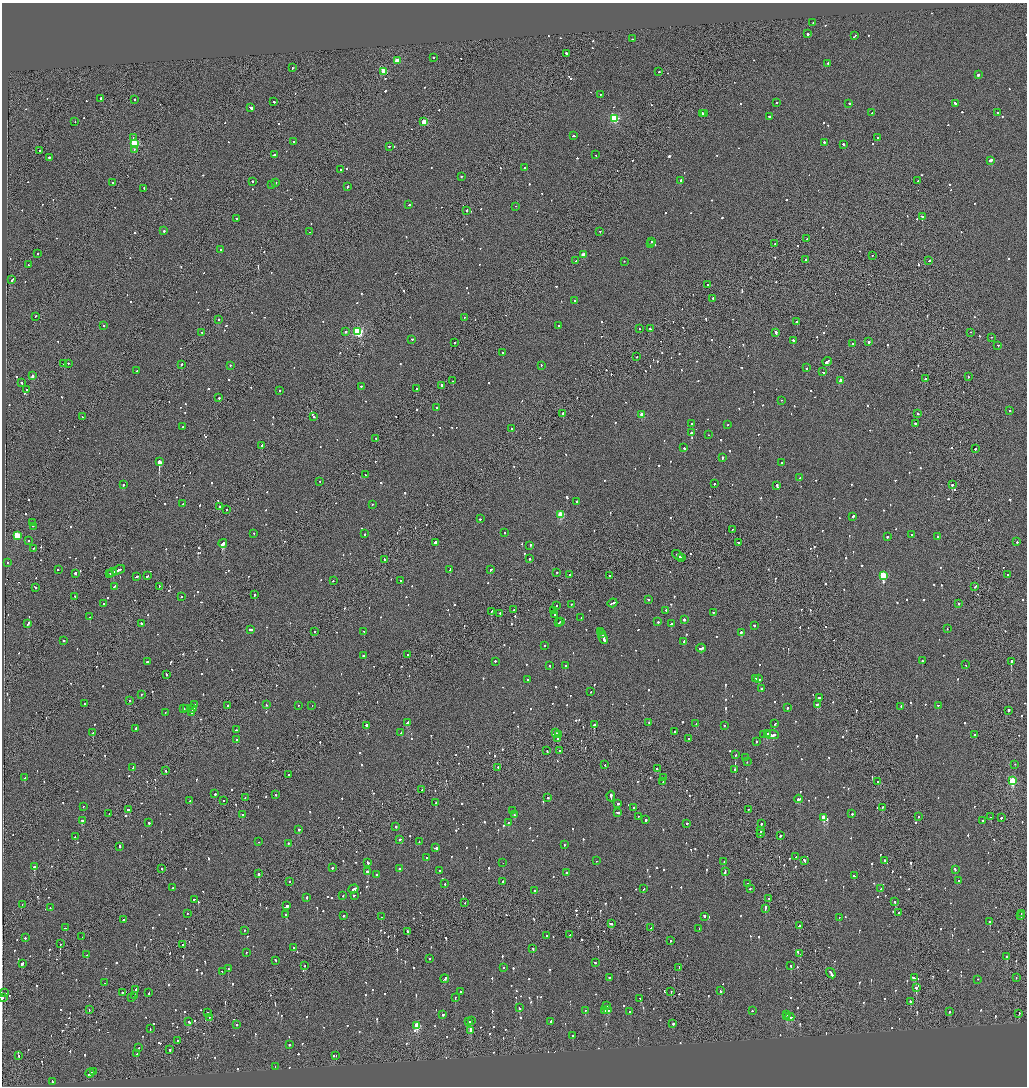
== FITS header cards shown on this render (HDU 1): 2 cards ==
NAXIS1  =                 2050
NAXIS2  =                 2168

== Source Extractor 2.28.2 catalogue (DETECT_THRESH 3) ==
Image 2050 x 2168 px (HDU 1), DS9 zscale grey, zoomed out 1/2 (1 PNG px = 2 x 2 image px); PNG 1029 x 1088 px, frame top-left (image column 2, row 2167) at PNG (2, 3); each listed source drawn as its Kron ellipse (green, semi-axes under 4 px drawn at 4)
Background -0.062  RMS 0.067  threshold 0.201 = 3 sigma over >= 5 px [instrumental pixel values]
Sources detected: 1414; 62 cannot appear on this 1/2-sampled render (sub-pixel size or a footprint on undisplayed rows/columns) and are neither listed nor drawn; of the other 1352, the 500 brightest by FLUX_AUTO listed and drawn (852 fainter detections omitted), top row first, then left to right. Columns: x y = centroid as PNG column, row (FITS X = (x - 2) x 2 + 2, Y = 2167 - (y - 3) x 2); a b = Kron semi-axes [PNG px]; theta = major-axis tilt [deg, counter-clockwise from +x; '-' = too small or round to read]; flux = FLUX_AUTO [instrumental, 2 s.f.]
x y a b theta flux
813 23 2 2 - 200
808 34 2 2 - 960
855 35 3 2 - 670
632 39 2 1 - 230
566 54 4 2 - 410
434 57 2 2 - 190
397 61 3 3 - 310
828 63 2 2 - 160
292 68 2 2 - 120
383 71 3 2 - 660
659 72 2 2 - 170
978 75 2 2 - 530
600 94 2 1 - 100
101 98 2 2 - 130
134 99 2 2 - 160
274 102 2 2 - 230
777 102 2 1 - 270
849 103 2 2 - 140
955 103 2 2 - 360
251 108 4 2 - 2200
872 112 2 2 - 120
998 112 2 2 - 98
702 113 2 2 - 600
705 114 2 2 - 190
769 116 2 2 - 190
614 119 3 3 - 1200
75 122 2 2 - 94
424 122 3 3 - 330
573 136 3 2 - 180
878 137 2 2 - 120
134 138 2 2 - 110
294 142 2 2 - 210
824 143 3 2 - 210
135 144 3 3 - 1100
843 144 2 2 - 300
390 146 2 2 - 120
40 150 2 1 - 180
134 150 2 1 - 88
274 155 3 2 - 200
596 155 2 1 - 170
49 157 2 2 - 130
990 160 3 2 - 530
524 167 2 1 - 330
341 170 2 2 - 280
461 176 2 2 - 190
680 180 2 2 - 240
252 181 2 2 - 270
918 181 2 1 - 110
276 182 2 2 - 100
113 183 2 1 - 710
272 184 2 2 - 140
348 187 3 2 - 160
144 188 2 2 - 220
409 205 2 1 - 110
516 206 2 1 - 170
467 210 2 2 - 240
922 217 4 2 - 1300
236 218 2 2 - 110
164 231 2 2 - 150
600 231 2 2 - 490
310 232 2 2 - 120
807 239 2 2 - 170
651 241 2 2 - 88
775 243 2 2 - 110
650 244 2 2 - 95
220 249 2 2 - 91
38 253 2 1 - 120
583 255 3 2 - 190
872 255 2 1 - 91
805 260 2 1 - 440
576 261 2 2 - 120
624 261 2 2 - 130
929 261 2 2 - 110
28 264 2 2 - 130
12 280 4 2 - 230
707 285 2 1 - 190
713 298 2 2 - 230
575 301 2 2 - 100
35 316 3 2 - 170
464 317 2 1 - 210
219 320 2 1 - 200
797 322 2 2 - 400
103 325 2 2 - 410
558 325 2 2 - 90
639 329 2 1 - 270
650 329 2 2 - 150
346 331 2 2 - 200
202 332 2 2 - 200
358 332 3 3 - 1700
970 332 2 1 - 140
776 333 3 2 - 1400
991 337 2 1 - 93
412 339 2 2 - 190
793 340 2 2 - 320
868 341 2 2 - 980
455 342 2 1 - 140
853 344 2 2 - 90
998 345 2 2 - 370
502 352 2 1 - 330
637 357 2 2 - 140
827 361 5 2 - 270
68 363 2 2 - 110
64 364 2 2 - 180
182 364 2 1 - 140
230 365 2 2 - 100
541 365 2 2 - 98
806 368 2 2 - 150
137 371 2 1 - 230
823 372 3 1 - 190
32 376 2 2 - 95
968 376 2 1 - 87
925 379 2 2 - 360
841 380 2 2 - 120
452 381 2 1 - 180
22 383 3 2 - 120
441 385 2 2 - 210
362 386 2 2 - 190
416 389 2 1 - 150
26 390 2 2 - 180
279 390 2 2 - 120
219 398 2 2 - 320
782 400 2 1 - 99
437 407 2 2 - 110
1010 410 2 2 - 180
563 413 3 2 - 820
918 413 2 2 - 200
642 415 3 2 - 210
314 416 2 2 - 120
82 417 2 2 - 100
692 423 2 2 - 100
915 423 2 2 - 240
727 425 2 1 - 110
183 427 2 2 - 95
512 428 2 2 - 120
691 433 2 2 - 700
709 435 2 2 - 160
376 438 2 1 - 88
262 445 3 2 - 96
684 448 3 2 - 320
975 449 2 2 - 150
722 458 2 2 - 180
159 462 3 2 - 6400
782 462 2 2 - 92
365 475 3 2 - 120
800 478 2 2 - 160
319 481 2 2 - 100
714 484 2 2 - 99
952 484 2 2 - 640
123 485 2 2 - 370
777 486 3 2 - 220
577 501 2 2 - 120
183 504 2 2 - 220
372 504 2 2 - 110
220 507 2 1 - 430
226 510 2 2 - 110
561 514 3 3 - 580
853 516 3 2 - 150
480 519 2 2 - 140
32 522 2 2 - 130
33 526 2 2 - 110
732 529 2 1 - 90
505 532 2 2 - 180
253 533 2 2 - 100
365 534 2 2 - 130
911 534 2 2 - 190
17 535 3 3 - 570
887 536 2 2 - 370
938 536 2 2 - 120
29 541 2 2 - 89
436 542 2 2 - 4000
738 542 3 2 - 230
1017 542 2 2 - 260
223 543 4 2 - 5800
530 545 2 2 - 280
33 548 2 1 - 150
678 555 6 2 -37 330
529 558 2 2 - 160
681 558 2 2 - 150
384 559 2 1 - 360
7 562 2 2 - 150
58 569 2 2 - 150
450 569 2 2 - 98
118 570 7 2 23 320
490 570 3 2 - 120
112 572 5 1 - 350
75 573 2 2 - 260
110 573 2 2 - 220
557 573 2 2 - 130
570 574 2 1 - 120
1007 574 2 2 - 170
883 575 3 3 - 910
147 576 2 2 - 260
610 576 2 2 - 110
136 577 3 2 - 140
401 580 2 2 - 210
333 581 2 2 - 90
159 586 2 1 - 120
35 587 2 2 - 130
114 587 3 2 - 210
975 587 2 1 - 370
254 594 2 1 - 580
74 596 3 2 - 160
182 597 2 2 - 100
648 599 2 2 - 120
612 603 5 2 - 320
959 603 2 2 - 100
103 604 2 2 - 130
571 604 2 2 - 110
556 606 2 2 - 260
513 610 2 2 - 91
554 610 2 1 - 99
666 610 2 1 - 240
491 611 2 2 - 170
713 612 2 2 - 110
500 613 2 2 - 190
555 614 3 2 - 310
90 617 2 2 - 270
581 617 2 1 - 110
684 619 2 2 - 370
560 622 4 2 - 290
658 622 2 2 - 280
28 623 4 2 - 250
141 623 2 2 - 330
558 623 2 2 - 230
671 624 3 2 - 170
754 625 2 2 - 170
947 629 2 2 - 120
250 630 3 2 - 210
315 631 2 2 - 88
364 631 2 1 - 100
600 631 4 2 - 340
741 632 2 2 - 530
601 633 3 2 - 350
603 638 6 2 -68 470
63 640 2 2 - 140
684 642 4 2 - 140
545 645 2 2 - 99
701 648 5 2 - 240
364 655 3 2 - 190
407 655 2 2 - 180
495 661 2 2 - 100
922 661 2 2 - 130
1011 661 2 2 - 330
147 662 2 2 - 120
550 665 2 2 - 240
966 665 2 1 - 100
566 666 2 2 - 350
166 674 2 1 - 370
528 679 2 2 - 220
756 679 2 2 - 110
758 679 3 2 - 420
761 689 2 2 - 190
590 692 2 1 - 91
141 695 2 1 - 170
819 698 2 2 - 2200
129 701 2 2 - 110
84 703 2 2 - 100
817 704 2 2 - 270
195 705 2 2 - 100
227 705 2 1 - 140
266 705 2 2 - 92
298 705 2 2 - 96
938 705 2 1 - 190
312 706 2 1 - 130
901 706 2 2 - 94
187 708 2 2 - 140
787 708 2 2 - 95
183 709 2 2 - 2800
193 709 3 2 - 910
1008 710 2 2 - 280
165 712 2 2 - 450
192 712 2 2 - 120
408 722 4 2 - 330
649 723 3 1 - 150
594 724 2 2 - 1200
696 724 2 2 - 460
775 724 2 2 - 130
366 725 2 2 - 570
724 725 2 2 - 94
136 728 2 2 - 220
236 730 2 2 - 130
675 731 2 2 - 130
93 733 2 2 - 260
401 733 3 2 - 250
555 733 2 2 - 220
767 733 3 1 - 220
559 734 2 2 - 150
764 734 3 2 - 290
772 735 7 2 -5 440
974 735 2 2 - 210
557 738 2 2 - 150
688 738 2 1 - 97
236 740 2 2 - 550
756 741 2 2 - 96
559 750 2 1 - 94
547 751 2 1 - 170
736 754 3 2 - 98
746 757 2 2 - 120
747 762 2 2 - 110
1015 764 2 1 - 110
605 765 2 1 - 120
133 767 3 2 - 260
498 767 2 2 - 700
657 769 2 2 - 120
735 769 2 1 - 110
165 770 2 2 - 99
289 774 2 2 - 100
664 777 2 1 - 100
25 778 2 2 - 97
878 781 2 1 - 90
1012 781 3 3 - 830
663 782 2 2 - 89
422 790 2 1 - 96
215 794 2 2 - 130
276 795 2 2 - 98
611 796 5 2 - 760
245 797 2 2 - 92
548 798 2 2 - 110
798 799 4 2 - 200
223 800 2 1 - 90
190 801 2 2 - 180
436 803 2 1 - 92
618 803 2 2 - 830
83 806 2 2 - 110
882 807 2 1 - 340
634 808 2 2 - 92
128 809 3 2 - 260
749 809 2 1 - 130
512 810 2 2 - 110
618 812 3 2 - 230
109 813 2 1 - 530
242 814 2 2 - 130
852 814 2 2 - 170
514 815 2 2 - 130
638 816 2 2 - 93
824 817 3 3 - 410
918 817 2 2 - 98
991 817 2 1 - 88
1001 818 2 2 - 230
646 820 2 2 - 340
982 820 2 1 - 200
82 821 3 2 - 240
508 822 3 2 - 110
149 823 2 2 - 450
687 823 2 2 - 140
761 823 2 2 - 420
396 827 2 2 - 460
299 829 2 2 - 730
761 831 2 1 - 200
760 833 3 2 - 140
780 835 2 2 - 150
75 837 2 1 - 180
400 839 2 2 - 210
259 842 2 2 - 93
419 842 2 2 - 89
288 843 2 2 - 570
564 845 2 2 - 97
120 847 3 2 - 570
436 848 4 2 - 1600
427 857 2 2 - 160
796 857 2 1 - 92
804 860 3 2 - 270
884 860 2 2 - 140
596 861 2 2 - 120
724 861 2 1 - 310
368 862 3 2 - 180
503 863 2 1 - 180
34 867 2 2 - 980
332 868 2 2 - 170
399 868 2 2 - 380
162 869 2 1 - 160
955 869 2 2 - 110
367 871 2 2 - 740
439 871 2 2 - 95
725 872 3 2 - 210
567 873 2 2 - 160
258 874 2 2 - 280
376 874 2 2 - 95
854 876 2 2 - 100
958 880 2 2 - 150
290 881 2 2 - 190
503 881 2 2 - 120
747 883 2 2 - 310
445 884 2 2 - 160
172 888 2 2 - 130
750 888 2 2 - 110
353 889 5 2 - 1100
644 889 3 2 - 100
881 889 2 1 - 110
535 890 2 1 - 100
354 895 2 2 - 190
343 896 2 2 - 99
307 897 2 2 - 110
769 898 2 2 - 94
194 899 3 1 - 140
895 901 2 2 - 190
465 902 2 1 - 100
22 904 2 1 - 160
287 906 2 2 - 2400
50 908 2 2 - 110
765 908 4 2 - 270
187 913 2 2 - 240
899 913 2 2 - 190
1021 913 2 1 - 95
286 915 2 2 - 260
343 916 2 2 - 170
704 916 2 2 - 220
1021 916 2 2 - 290
381 917 2 2 - 88
839 917 2 2 - 390
123 920 2 2 - 130
990 922 2 2 - 310
611 924 3 2 - 150
799 925 2 2 - 360
66 928 3 2 - 160
651 928 2 2 - 190
699 928 2 1 - 120
244 930 2 2 - 90
407 931 2 2 - 220
570 935 2 1 - 150
547 936 2 2 - 130
82 937 2 1 - 92
25 938 2 2 - 290
670 941 2 2 - 100
60 944 2 1 - 150
183 945 2 2 - 350
293 948 2 2 - 200
533 948 2 1 - 390
246 952 2 2 - 100
800 954 2 1 - 260
87 955 2 2 - 360
1007 956 2 2 - 740
429 959 2 2 - 150
275 960 2 2 - 130
595 962 2 2 - 150
22 963 2 2 - 270
305 965 2 1 - 160
791 966 2 2 - 480
503 967 2 2 - 95
679 967 2 2 - 100
228 969 2 2 - 140
222 972 2 2 - 110
831 973 5 2 - 380
609 977 2 2 - 320
914 978 3 2 - 520
1016 978 2 1 - 150
445 979 4 2 - 330
977 979 2 1 - 89
105 983 2 1 - 95
916 988 2 2 - 400
136 989 2 2 - 320
461 991 2 2 - 120
671 991 2 1 - 180
721 991 2 2 - 650
122 992 2 1 - 230
5 993 2 2 - 130
149 993 3 2 - 160
134 996 2 2 - 190
455 997 2 2 - 120
2 998 2 1 - 350
132 998 2 2 - 220
640 998 3 2 - 240
910 1001 2 2 - 190
607 1005 2 2 - 210
519 1008 2 2 - 120
89 1010 2 1 - 94
585 1010 2 2 - 96
608 1010 2 2 - 280
752 1010 2 2 - 99
604 1011 2 2 - 150
629 1011 2 2 - 120
950 1011 2 2 - 90
207 1012 2 2 - 95
1019 1013 2 1 - 160
443 1014 2 2 - 410
786 1014 2 2 - 210
210 1017 3 2 - 120
787 1017 2 1 - 140
790 1017 4 2 - 290
471 1020 2 2 - 130
551 1021 2 2 - 610
188 1022 2 1 - 130
469 1022 3 2 - 220
673 1023 2 2 - 250
236 1025 2 2 - 130
417 1025 3 3 - 630
150 1029 2 1 - 170
470 1030 3 2 - 740
573 1035 2 2 - 110
177 1040 2 1 - 130
289 1044 2 2 - 150
138 1048 3 2 - 130
170 1050 2 2 - 120
136 1054 2 2 - 110
336 1055 2 1 - 270
19 1056 2 2 - 92
275 1066 2 1 - 150
93 1071 2 1 - 150
90 1073 4 2 - 300
52 1082 3 2 - 150
At the frame edge (FLAGS 8, measured only in part): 1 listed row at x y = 2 998
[852 fainter detections neither listed nor drawn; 62 sub-pixel or undisplayed-footprint detections neither listed nor drawn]